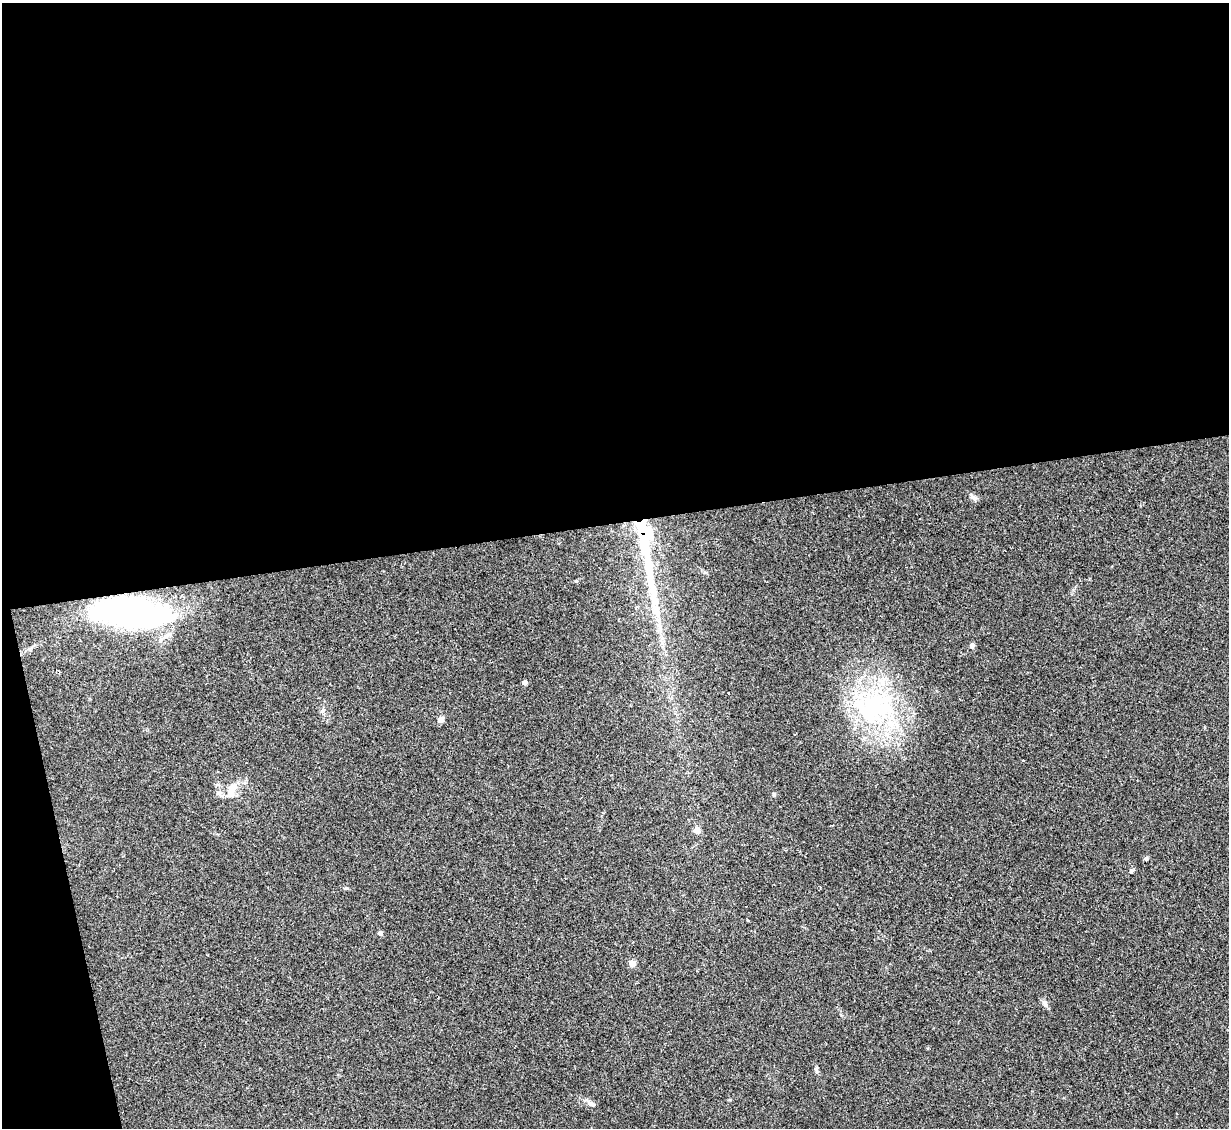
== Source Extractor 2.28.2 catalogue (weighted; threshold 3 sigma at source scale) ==
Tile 1 of 4 x 4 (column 1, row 1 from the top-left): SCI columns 1-1227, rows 3627-4752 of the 4909 x 4890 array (HDU 1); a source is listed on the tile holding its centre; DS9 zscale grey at full resolution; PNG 1231 x 1130 px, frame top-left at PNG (2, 3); no overlay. Shown black and unused: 49% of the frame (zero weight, under 2 of 3 exposures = <1% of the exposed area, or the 3 px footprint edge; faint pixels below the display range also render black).
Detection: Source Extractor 2.28.2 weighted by HDU 2 'WHT'; one run over the whole footprint, this tile lists its part. Background 0.0906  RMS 0.0097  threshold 0.0434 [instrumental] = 3 sigma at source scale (4.5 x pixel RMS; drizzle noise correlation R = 1.50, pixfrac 1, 0.05/0.05 arcsec/px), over >= 5 px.
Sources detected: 23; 1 inside a brighter object's white glare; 1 long thin detection or spike segment (spike, bleed or trail) — not listed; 1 inside a brighter listed object's ellipse — not listed separately; the other 20 listed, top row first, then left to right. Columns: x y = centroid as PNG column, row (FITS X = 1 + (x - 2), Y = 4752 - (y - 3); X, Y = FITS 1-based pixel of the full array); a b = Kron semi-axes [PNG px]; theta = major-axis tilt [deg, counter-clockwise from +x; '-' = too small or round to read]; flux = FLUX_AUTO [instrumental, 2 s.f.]
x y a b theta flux
974 498 10 6 -16 3.1
644 543 34 14 -82 38
130 613 70 26 -6 270
972 645 6 6 - 2.3
525 682 4 4 - 5.1
874 707 56 39 17 140
323 710 8 4 32 1.8
441 720 4 4 - 11
231 790 19 10 66 11
218 793 6 6 - 2.6
774 795 6 4 69 1.4
697 830 4 4 - 15
1146 859 6 5 - 1.6
1131 871 6 5 - 1.5
346 888 6 4 -18 1.3
380 933 4 4 - 4.5
632 963 4 4 - 16
1045 1004 10 5 -76 2.9
816 1069 10 4 -86 2.1
591 1104 11 6 -15 3.7
Overlapping masked pixels (flux is a lower limit): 2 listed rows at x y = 644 543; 130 613